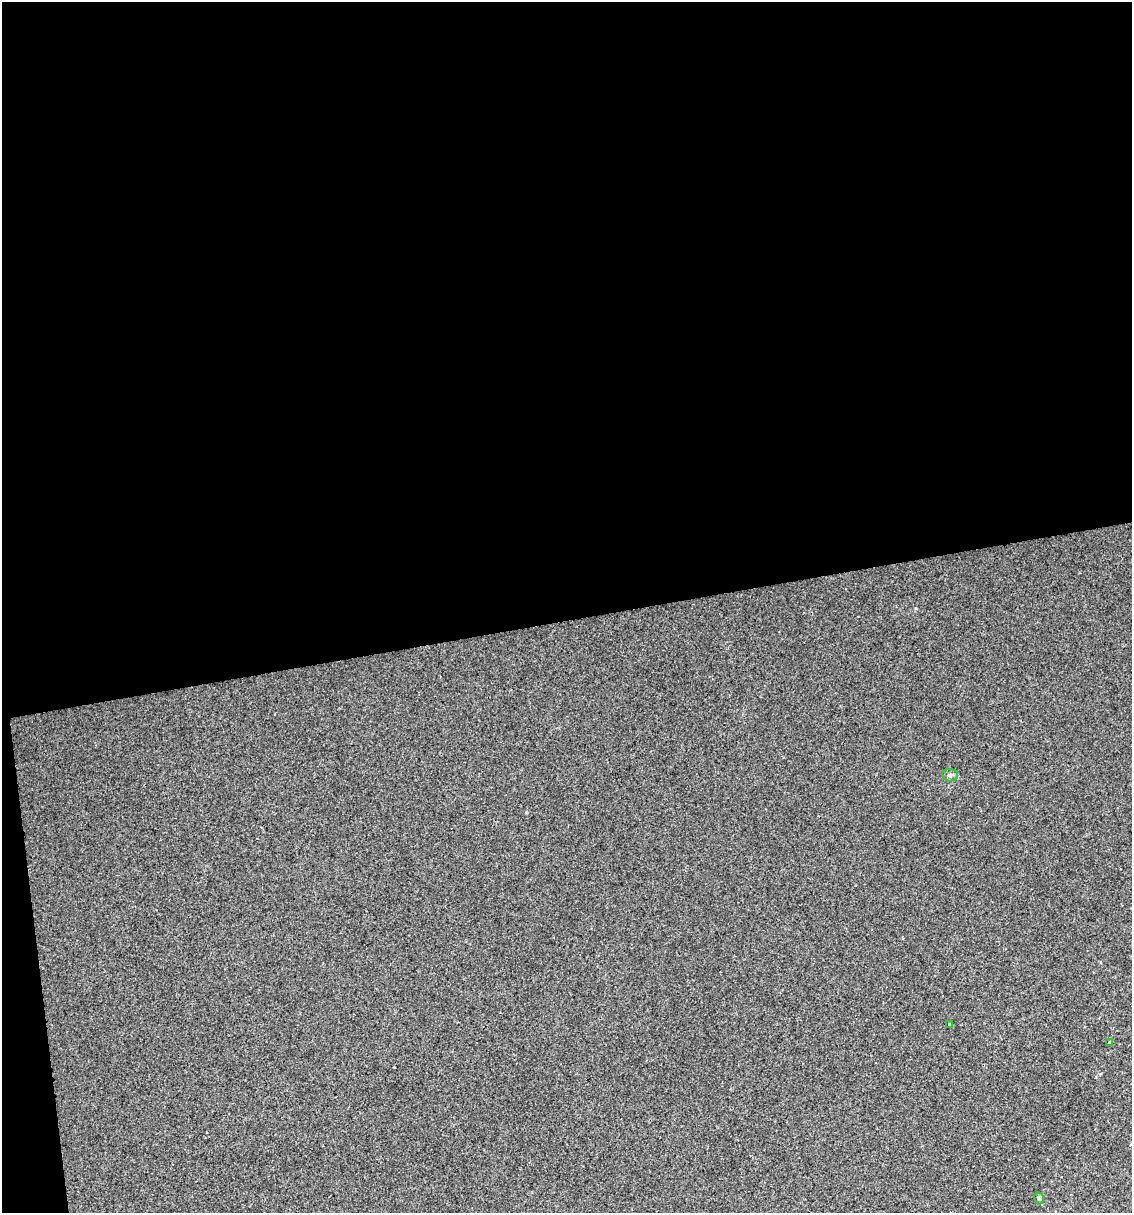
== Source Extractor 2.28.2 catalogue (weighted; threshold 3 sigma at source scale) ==
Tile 1 of 4 x 4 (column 1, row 1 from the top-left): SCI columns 25-1154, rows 3635-4845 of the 4616 x 4845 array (HDU 1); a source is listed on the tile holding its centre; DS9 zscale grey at full resolution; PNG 1134 x 1215 px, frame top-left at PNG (2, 2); each listed source drawn as its Kron ellipse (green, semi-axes under 4 px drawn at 4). Shown black and unused: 52% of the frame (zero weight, under 2 of 3 exposures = <1% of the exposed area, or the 3 px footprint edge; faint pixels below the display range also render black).
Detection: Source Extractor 2.28.2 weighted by HDU 2 'WHT'; one run over the whole footprint, this tile lists its part. Background 0.0207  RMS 0.007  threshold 0.0314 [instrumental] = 3 sigma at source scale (4.5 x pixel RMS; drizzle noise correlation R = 1.50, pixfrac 1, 0.0396/0.0396 arcsec/px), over >= 5 px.
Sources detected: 4; all 4 listed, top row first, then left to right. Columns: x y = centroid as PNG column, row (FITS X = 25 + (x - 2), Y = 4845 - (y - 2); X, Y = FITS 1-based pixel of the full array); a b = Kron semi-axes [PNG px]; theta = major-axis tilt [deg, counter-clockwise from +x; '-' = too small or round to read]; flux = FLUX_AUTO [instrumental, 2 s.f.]
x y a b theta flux
950 775 8 6 -3 2
950 1024 4 2 - 0.65
1110 1042 4 4 - 0.69
1039 1198 6 4 -71 1.1